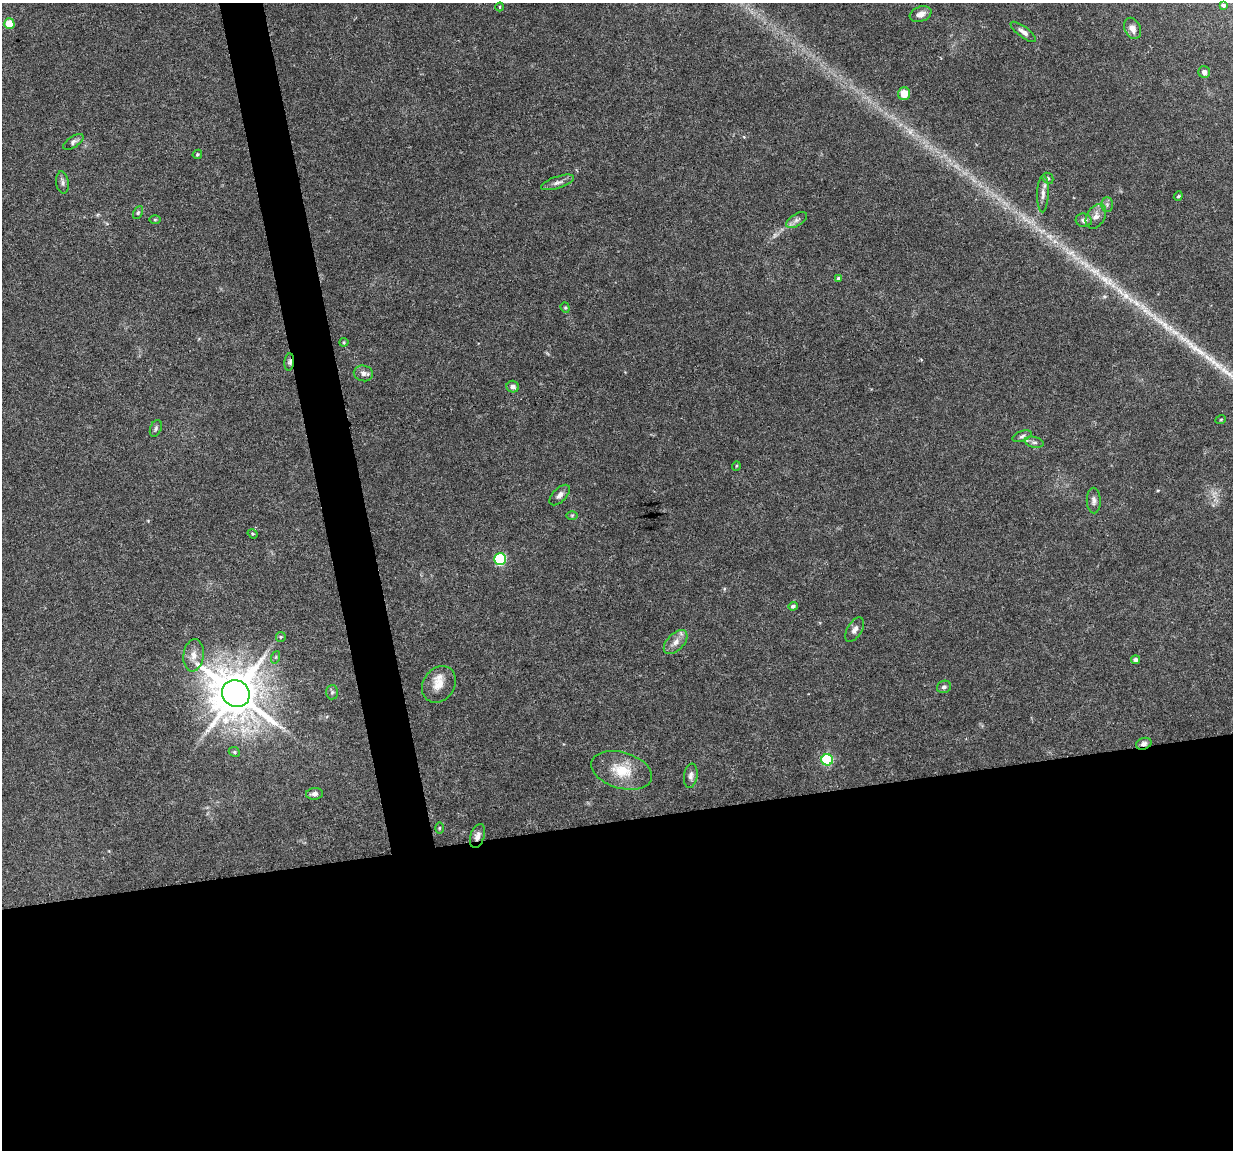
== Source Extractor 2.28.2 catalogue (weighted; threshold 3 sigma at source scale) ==
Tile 15 of 4 x 4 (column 3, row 4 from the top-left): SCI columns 2461-3691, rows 34-1181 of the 4923 x 4704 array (HDU 1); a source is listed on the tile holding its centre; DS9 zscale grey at full resolution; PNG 1235 x 1152 px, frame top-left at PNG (2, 3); each listed source drawn as its Kron ellipse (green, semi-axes under 4 px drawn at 4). Shown black and unused: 31% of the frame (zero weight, under 4 of 8 exposures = <1% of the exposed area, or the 3 px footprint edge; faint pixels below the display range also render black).
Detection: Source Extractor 2.28.2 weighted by HDU 2 'WHT'; one run over the whole footprint, this tile lists its part. Background 0.0186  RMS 0.0013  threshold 0.00538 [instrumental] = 3 sigma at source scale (4.09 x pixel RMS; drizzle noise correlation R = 1.36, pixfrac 0.8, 0.0396/0.0396 arcsec/px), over >= 5 px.
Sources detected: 59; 1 too faint to see at this stretch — neither listed nor drawn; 2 inside a brighter listed object's ellipse — not listed separately; the other 56 listed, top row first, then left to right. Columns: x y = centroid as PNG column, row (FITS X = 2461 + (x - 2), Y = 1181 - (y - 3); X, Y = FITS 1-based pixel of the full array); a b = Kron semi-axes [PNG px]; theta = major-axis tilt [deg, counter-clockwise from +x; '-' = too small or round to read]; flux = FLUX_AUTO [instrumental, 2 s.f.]
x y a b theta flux
1223 5 4 3 - 0.24
500 7 4 4 - 0.14
921 14 11 7 19 0.81
9 24 5 5 - 3.1
1132 28 11 8 -67 0.83
1023 32 15 5 -37 0.57
1204 72 6 5 - 0.48
904 94 6 6 - 1.6
73 142 12 5 34 0.37
197 154 5 4 - 0.16
1048 178 6 5 - 0.18
62 182 11 6 -82 0.43
558 182 17 6 18 0.59
1043 194 18 6 88 0.73
1178 196 5 4 - 0.19
1107 205 7 6 - 0.32
138 213 7 4 63 0.19
1096 216 13 9 60 0.8
155 220 6 4 0 0.13
797 220 12 6 32 0.52
1084 220 8 6 -14 0.48
838 278 4 3 - 0.19
565 308 5 4 - 0.15
344 342 4 4 - 0.13
289 362 9 5 84 0.32
363 373 10 7 -13 0.54
513 387 6 5 - 0.49
1221 419 5 3 - 0.11
156 428 9 5 69 0.29
1022 436 10 5 20 0.33
1034 442 9 5 -13 0.37
736 466 5 3 - 0.11
560 495 13 6 45 0.58
1094 500 13 7 -88 0.54
572 515 6 4 1 0.16
253 534 5 4 - 0.15
500 559 6 6 - 13
793 606 5 4 - 0.27
855 630 13 7 59 0.6
281 637 5 5 - 0.16
676 642 14 8 46 0.95
194 655 16 10 83 1.1
276 657 6 4 71 0.16
1136 660 4 4 - 0.41
439 684 19 15 54 1.7
944 687 7 6 - 0.33
332 692 7 6 - 0.27
236 693 14 13 - 590
1144 744 8 5 19 0.49
234 752 6 4 -24 0.18
827 760 6 5 - 8.8
622 770 31 18 -16 3.6
691 776 12 6 81 0.55
314 794 8 6 6 0.54
439 828 5 3 - 0.12
477 836 12 7 71 0.66
Overlapping masked pixels (flux is a lower limit): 3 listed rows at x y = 289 362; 1144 744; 477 836